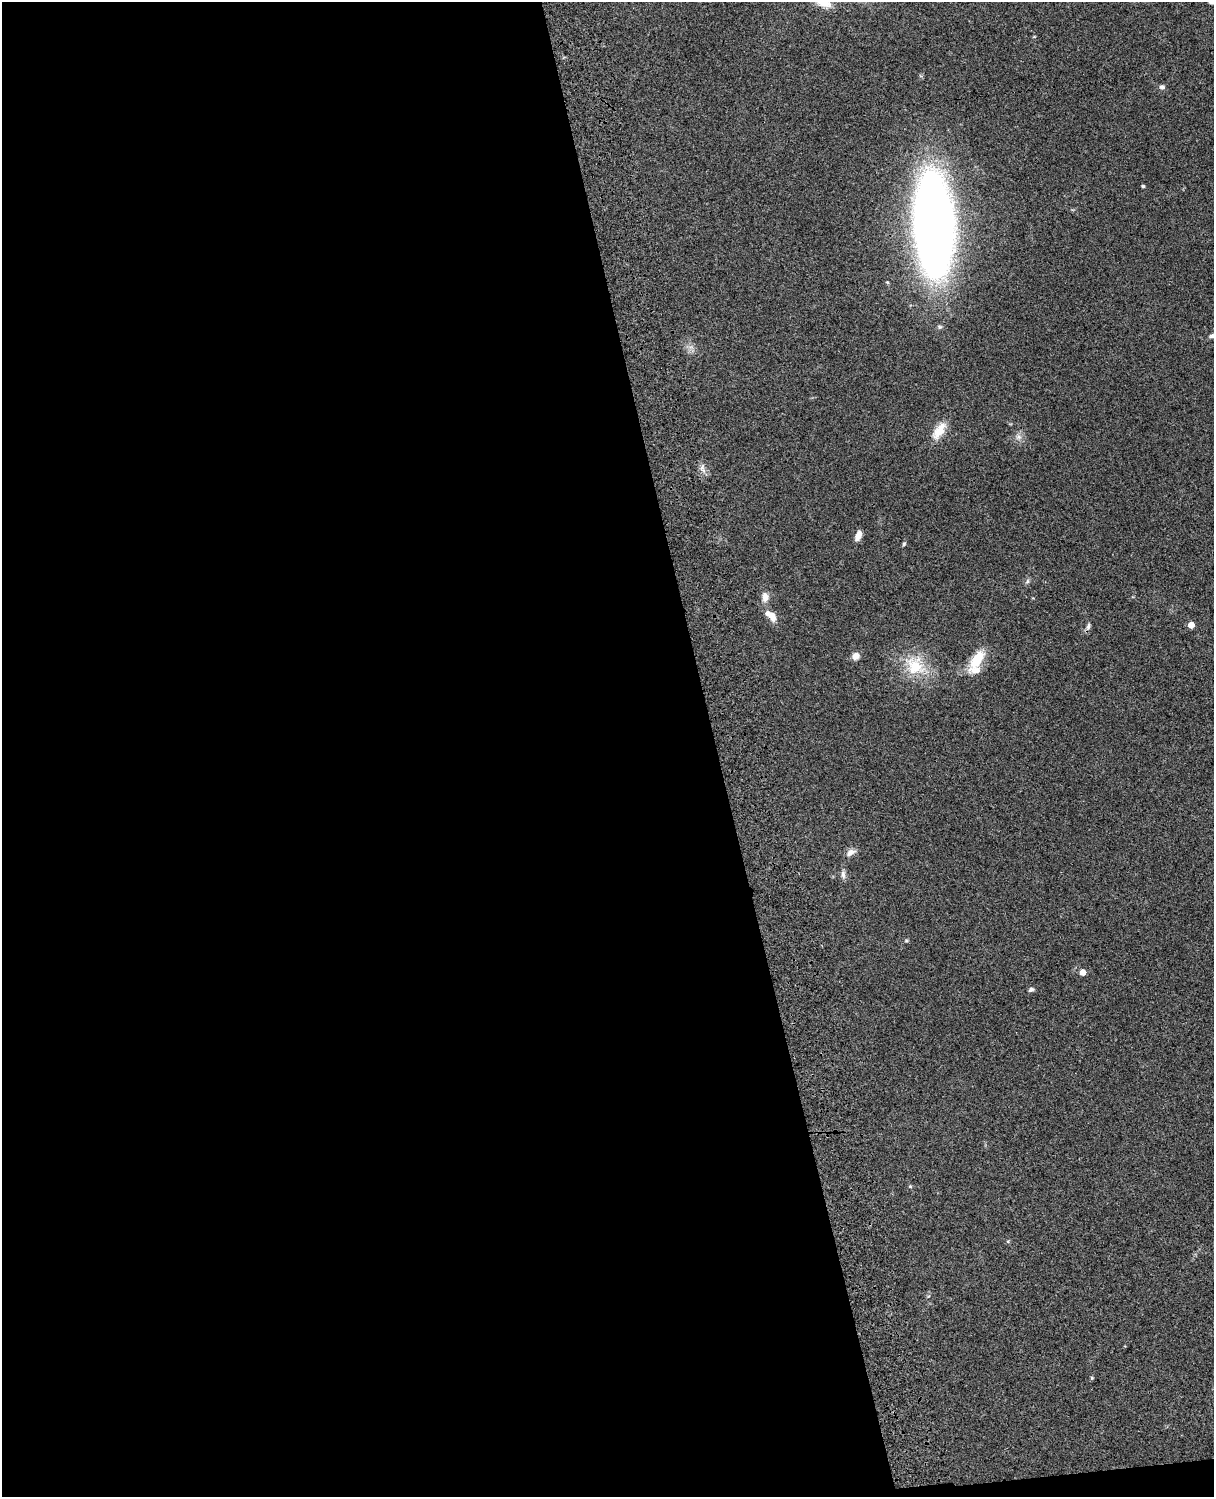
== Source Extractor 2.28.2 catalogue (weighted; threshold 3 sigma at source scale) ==
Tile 9 of 4 x 3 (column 1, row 3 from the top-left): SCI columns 121-1332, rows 278-1772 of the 5086 x 4927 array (HDU 1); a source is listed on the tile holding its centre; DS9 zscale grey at full resolution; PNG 1216 x 1499 px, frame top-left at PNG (2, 2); no overlay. Shown black and unused: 59% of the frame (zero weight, under 3 of 4 exposures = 6% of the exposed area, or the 3 px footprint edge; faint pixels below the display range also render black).
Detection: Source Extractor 2.28.2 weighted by HDU 2 'WHT'; one run over the whole footprint, this tile lists its part. Background 0.0778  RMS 0.0059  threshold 0.0264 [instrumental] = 3 sigma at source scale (4.5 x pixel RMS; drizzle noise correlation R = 1.50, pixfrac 1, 0.05/0.05 arcsec/px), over >= 5 px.
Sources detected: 29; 2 inside a brighter listed object's ellipse — not listed separately; the other 27 listed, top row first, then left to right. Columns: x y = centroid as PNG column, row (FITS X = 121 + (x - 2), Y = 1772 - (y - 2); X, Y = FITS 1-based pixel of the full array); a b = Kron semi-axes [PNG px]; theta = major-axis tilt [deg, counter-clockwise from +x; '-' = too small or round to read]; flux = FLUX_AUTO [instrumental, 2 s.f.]
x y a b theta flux
824 3 18 9 -17 8.2
1162 87 7 7 - 1.7
1143 186 4 3 - 0.97
934 225 63 24 -87 850
1213 336 9 5 7 1.9
691 347 6 6 - 1.9
939 431 26 11 57 9.5
1019 437 9 8 - 2.9
702 469 13 7 -72 3
858 535 11 6 67 4.1
904 544 6 4 67 0.86
1027 581 7 5 60 1.2
765 597 14 9 -89 4.4
772 617 12 8 -75 4.5
1191 625 5 4 - 7.3
1088 626 10 6 70 1.8
855 656 8 8 - 3.9
977 659 24 11 56 16
915 666 30 25 -44 24
850 852 13 8 27 3.2
843 874 11 5 -86 2.3
906 940 5 5 - 0.72
1083 972 5 4 - 5.2
1031 990 6 5 - 1.5
910 1186 5 4 - 0.67
1008 1241 5 4 - 0.68
1092 1378 5 4 - 0.7
Overlapping masked pixels (flux is a lower limit): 1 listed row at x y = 934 225
Isophote crosses this tile's border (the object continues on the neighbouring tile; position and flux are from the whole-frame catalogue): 2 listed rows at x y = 824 3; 1213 336